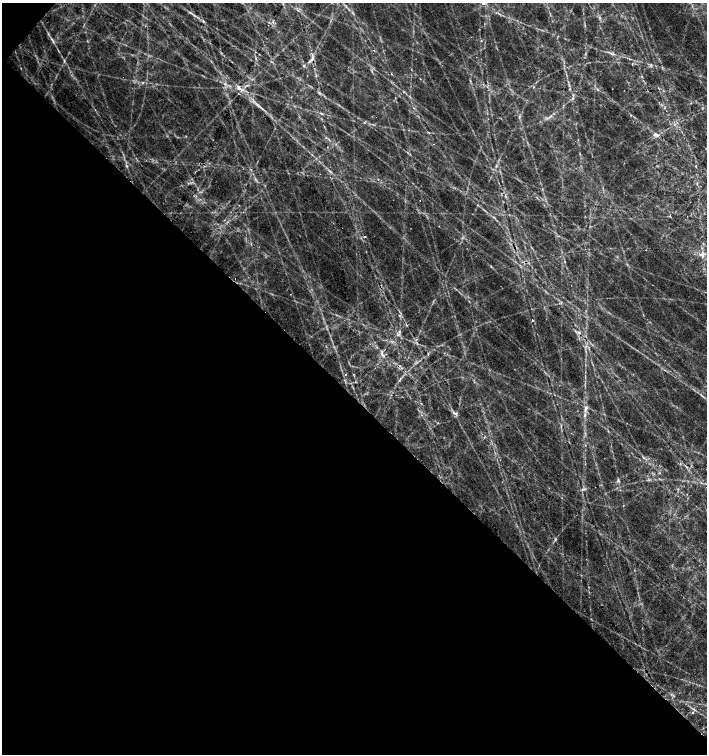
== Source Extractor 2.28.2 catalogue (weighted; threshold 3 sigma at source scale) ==
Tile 9 of 4 x 4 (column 1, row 3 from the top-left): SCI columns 162-1570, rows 1508-3010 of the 6022 x 6017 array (HDU 1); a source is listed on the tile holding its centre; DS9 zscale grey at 2 x 2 block average (1 PNG px = mean of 2 x 2 image px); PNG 709 x 756 px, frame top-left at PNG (2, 3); no overlay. Shown black and unused: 48% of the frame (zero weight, under 2 of 3 exposures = <1% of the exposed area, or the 3 px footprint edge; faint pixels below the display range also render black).
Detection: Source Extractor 2.28.2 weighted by HDU 2 'WHT'; one run over the whole footprint, this tile lists its part. Background 0.129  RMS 0.014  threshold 0.0634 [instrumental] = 3 sigma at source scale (4.5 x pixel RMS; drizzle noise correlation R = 1.50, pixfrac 1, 0.0396/0.0396 arcsec/px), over >= 5 px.
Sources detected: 51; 1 too faint to see at this stretch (2 x 2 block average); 7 cosmic-ray / hot-pixel residue — not listed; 5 inside a brighter listed object's ellipse — not listed separately; the other 38 listed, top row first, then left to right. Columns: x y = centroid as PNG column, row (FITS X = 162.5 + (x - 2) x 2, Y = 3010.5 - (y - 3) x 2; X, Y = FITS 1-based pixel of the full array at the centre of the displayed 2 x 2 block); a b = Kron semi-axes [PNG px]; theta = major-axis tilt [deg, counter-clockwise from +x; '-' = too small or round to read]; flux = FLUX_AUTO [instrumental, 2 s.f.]
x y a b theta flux
483 3 2 2 - 6.2
190 12 4 2 - 3.5
194 15 3 2 - 3
203 21 5 2 - 4.2
272 22 3 2 - 6.8
53 42 6 2 -76 3.7
374 50 2 2 - 2.2
610 53 10 2 -28 7.3
312 58 7 4 78 12
232 62 3 2 - 1.4
632 64 3 2 - 2.1
304 66 3 3 - 3.5
642 76 3 2 - 2.5
123 77 2 2 - 2.3
142 83 3 2 - 2.5
225 84 4 2 - 3.9
242 90 6 4 -21 11
598 90 4 3 - 4.3
319 93 6 2 -46 5.1
572 98 4 2 - 3.7
262 108 8 2 -41 7.7
364 122 3 2 - 2.5
656 134 7 4 -34 12
434 144 2 2 - 1.3
696 166 3 2 - 2.2
330 171 6 2 -45 4.9
365 237 3 2 - 3.7
703 254 9 3 -89 12
532 320 2 2 - 4.8
399 331 3 2 - 3.1
579 333 3 3 - 9.4
382 351 4 3 - 5.3
701 395 5 2 - 3.9
585 410 8 3 81 9.9
456 413 4 3 - 5.1
618 480 5 3 - 5
555 539 3 3 - 3.3
692 713 2 2 - 2.5
Isophote crosses this tile's border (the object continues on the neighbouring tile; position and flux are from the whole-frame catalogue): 1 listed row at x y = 483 3
Diffuse or blended objects may show on this block-average render without a row.